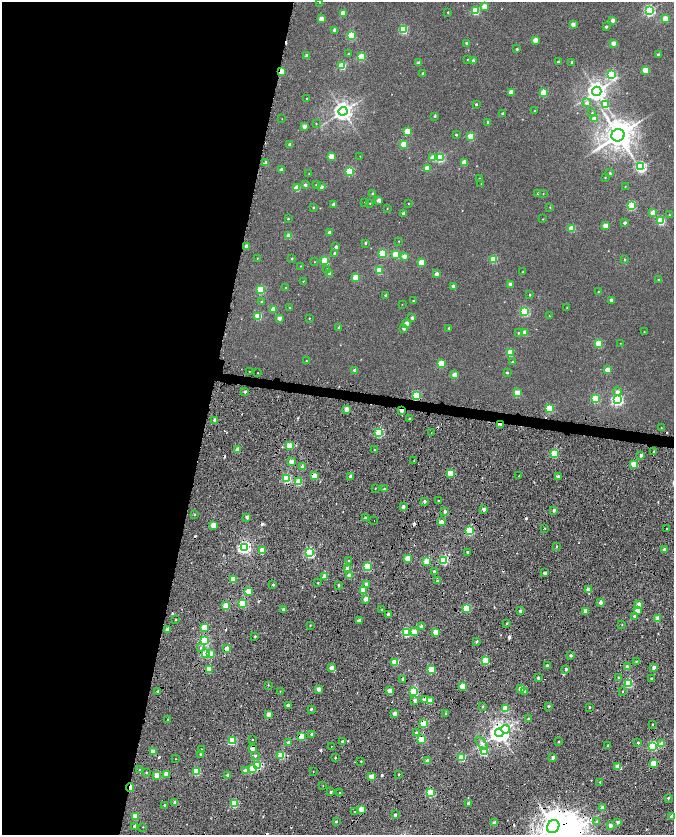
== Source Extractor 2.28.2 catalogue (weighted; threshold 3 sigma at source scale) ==
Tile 9 of 4 x 4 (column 1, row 3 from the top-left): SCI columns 5-1348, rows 1947-3611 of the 5378 x 7161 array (HDU 1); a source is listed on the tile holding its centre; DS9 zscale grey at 2 x 2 block average (1 PNG px = mean of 2 x 2 image px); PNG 676 x 837 px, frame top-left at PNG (2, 2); each listed source drawn as its Kron ellipse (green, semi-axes under 4 px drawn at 4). Shown black and unused: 34% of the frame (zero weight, under 7 of 14 exposures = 4% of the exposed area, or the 3 px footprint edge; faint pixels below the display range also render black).
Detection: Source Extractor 2.28.2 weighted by HDU 2 'WHT'; one run over the whole footprint, this tile lists its part. Background -0.013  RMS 0.0053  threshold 0.0217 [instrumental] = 3 sigma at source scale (4.09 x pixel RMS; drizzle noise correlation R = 1.36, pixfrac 0.8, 0.0396/0.0396 arcsec/px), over >= 5 px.
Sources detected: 421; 1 inside a brighter object's white glare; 41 cosmic-ray / hot-pixel residue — neither listed nor drawn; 1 coinciding with a brighter row at this scale — not listed separately; the other 378 listed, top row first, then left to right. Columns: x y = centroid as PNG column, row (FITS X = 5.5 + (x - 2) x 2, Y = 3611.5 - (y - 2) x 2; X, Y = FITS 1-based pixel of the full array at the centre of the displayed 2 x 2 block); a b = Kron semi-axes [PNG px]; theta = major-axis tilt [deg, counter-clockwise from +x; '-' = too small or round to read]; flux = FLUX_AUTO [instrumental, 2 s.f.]
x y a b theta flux
320 2 2 2 - 0.28
484 6 3 2 - 12
476 11 3 3 - 55
649 11 3 3 - 140
448 12 2 2 - 0.68
343 13 3 3 - 22
321 19 3 2 - 12
665 19 3 3 - 23
612 20 2 2 - 8.2
573 24 2 2 - 9.8
606 27 2 2 - 2
335 30 2 2 - 6.9
404 30 3 3 - 68
351 35 3 3 - 62
535 40 3 2 - 13
467 43 2 2 - 6.8
613 43 2 2 - 9.7
517 49 2 2 - 1.4
349 54 2 2 - 0.89
658 55 2 2 - 3.3
307 56 2 2 - 6.5
361 57 3 3 - 40
467 59 2 2 - 0.51
473 61 2 2 - 6.1
558 62 2 2 - 1.7
572 62 2 2 - 1.4
419 63 2 2 - 5.8
342 66 3 3 - 42
645 70 3 3 - 26
281 71 3 2 - 18
423 73 2 2 - 2
611 75 3 3 - 85
597 91 4 4 - 620
511 92 3 3 - 15
543 93 3 3 - 25
307 99 2 2 - 0.71
587 103 3 3 - 5.2
476 104 2 2 - 1.4
605 105 3 3 - 21
534 110 2 2 - 0.58
343 111 4 4 - 620
503 113 3 2 - 1.4
592 113 3 3 - 0.91
435 116 4 2 - 1.2
282 119 2 2 - 0.29
594 119 2 2 - 12
488 122 3 2 - 1.6
316 123 2 2 - 0.47
304 126 2 2 - 6.6
407 131 3 3 - 30
456 135 2 2 - 1.2
618 135 6 6 - 1700
471 136 3 3 - 36
290 144 3 2 - 3.7
404 144 3 3 - 32
331 156 3 3 - 18
360 156 2 2 - 0.34
433 158 3 3 - 15
440 158 3 3 - 83
266 163 2 2 - 9.3
464 163 3 2 - 14
641 167 3 3 - 150
427 168 3 3 - 15
281 170 2 2 - 7.2
350 171 3 3 - 64
609 173 3 3 - 0.79
309 174 2 2 - 0.56
605 177 2 2 - 0.58
479 179 2 2 - 1.5
316 184 3 2 - 0.71
481 184 2 2 - 0.38
305 185 2 2 - 3.4
321 187 2 2 - 5.2
625 187 3 2 - 0.47
297 188 3 3 - 22
538 193 2 2 - 1.7
543 193 3 2 - 0.48
373 194 2 2 - 3.5
379 200 2 2 - 8.3
365 202 2 2 - 0.71
370 203 2 2 - 0.38
408 204 2 2 - 0.46
334 205 2 2 - 6
631 206 3 3 - 69
313 207 3 2 - 0.89
550 207 3 2 - 0.51
387 208 3 2 - 0.47
404 213 2 2 - 4.7
653 213 3 3 - 16
669 215 3 2 - 0.63
288 219 2 2 - 0.94
543 219 2 2 - 0.46
661 221 3 3 - 58
625 223 2 2 - 3.3
605 226 2 2 - 14
572 228 3 3 - 31
329 232 2 2 - 3
289 236 3 3 - 13
399 241 3 2 - 0.37
365 243 3 2 - 1.3
247 246 2 2 - 10
336 247 2 2 - 3.7
334 253 3 2 - 2
382 253 3 3 - 50
396 254 3 3 - 44
404 256 2 2 - 8.8
257 258 2 2 - 0.43
292 259 2 2 - 0.86
494 259 3 3 - 45
624 260 3 3 - 0.88
325 261 3 3 - 50
314 262 2 2 - 0.32
421 262 3 3 - 25
301 266 3 2 - 0.53
327 270 3 3 - 2.7
379 270 3 3 - 31
522 272 2 2 - 0.48
330 274 2 2 - 5.8
436 274 2 2 - 7
356 278 3 3 - 28
658 280 2 2 - 1.2
303 281 2 2 - 0.5
510 284 2 2 - 7.4
453 286 2 2 - 5
286 288 2 2 - 1
261 290 3 3 - 58
598 292 2 2 - 0.63
385 295 3 2 - 1.3
530 295 3 2 - 1
611 300 2 2 - 5.4
413 301 2 2 - 0.78
261 302 3 2 - 1.4
402 304 2 2 - 0.31
290 307 2 2 - 0.87
567 308 2 2 - 0.67
273 310 3 3 - 13
525 311 3 3 - 87
258 316 3 3 - 41
549 316 2 2 - 0.48
279 318 2 2 - 6.1
309 318 2 2 - 0.55
412 318 2 2 - 4
407 323 2 2 - 8.9
339 327 3 2 - 3
404 328 3 2 - 2.9
449 328 3 2 - 1.1
644 332 2 2 - 0.48
518 333 3 2 - 0.85
524 333 3 2 - 17
620 343 2 2 - 0.27
599 344 3 3 - 43
510 353 3 3 - 34
306 361 2 2 - 0.63
513 362 2 2 - 3.7
441 364 3 3 - 35
608 370 3 3 - 19
249 371 2 2 - 0.34
355 371 2 2 - 6.7
258 373 2 2 - 0.38
507 373 3 2 - 1.1
455 375 3 2 - 13
245 392 3 2 - 2.3
617 392 4 3 - 3.9
517 393 3 3 - 28
416 395 3 3 - 67
595 399 3 3 - 59
617 400 3 3 - 180
549 408 3 3 - 48
347 409 2 2 - 11
402 411 3 2 - 8.6
409 419 3 2 - 0.92
215 420 3 2 - 4
500 424 3 2 - 5.1
661 427 2 2 - 0.41
379 433 3 3 - 60
431 433 2 2 - 0.32
289 445 3 2 - 19
238 449 3 2 - 12
374 449 2 2 - 0.74
654 451 4 3 - 1.2
554 454 3 3 - 59
641 455 2 2 - 3.3
414 461 3 2 - 0.39
291 462 2 2 - 12
634 464 3 2 - 24
302 467 3 2 - 3.9
450 473 3 3 - 35
314 476 3 3 - 22
350 476 2 2 - 4.7
519 476 2 2 - 0.58
558 477 2 2 - 8.3
287 478 3 3 - 84
299 482 3 3 - 34
375 488 2 2 - 0.47
384 489 3 2 - 1.1
424 501 3 3 - 2.4
438 501 2 2 - 1.3
403 507 2 2 - 5.8
484 509 2 2 - 6.1
554 510 2 2 - 3
445 511 2 2 - 3.7
195 514 3 2 - 0.52
247 517 2 2 - 7.3
366 518 2 2 - 6.1
374 521 2 2 - 0.65
441 522 2 2 - 12
213 525 3 2 - 18
545 528 3 2 - 0.53
667 528 2 2 - 0.42
469 531 3 3 - 82
556 546 2 2 - 1.2
244 547 3 3 - 230
664 549 2 2 - 4.3
262 551 3 3 - 28
468 552 3 2 - 2.3
310 553 3 3 - 120
408 558 2 2 - 24
444 560 3 3 - 84
349 561 2 2 - 1.9
427 561 3 3 - 36
367 567 3 3 - 55
347 569 2 2 - 15
434 572 2 2 - 2.8
544 573 2 2 - 5.5
325 576 2 2 - 9.6
350 576 3 2 - 14
233 579 3 2 - 26
437 581 3 2 - 1.7
318 583 2 2 - 0.69
366 584 3 3 - 4.7
273 585 2 2 - 1.1
338 585 2 2 - 1.8
588 589 2 2 - 10
363 590 3 3 - 29
248 591 4 3 - 17
365 599 2 2 - 11
600 602 2 2 - 7.7
242 603 3 3 - 51
639 604 2 2 - 7.9
226 606 3 3 - 28
467 608 3 3 - 53
283 609 3 2 - 1.6
382 610 2 2 - 1.2
520 611 2 2 - 3.1
586 611 2 2 - 11
637 611 2 2 - 12
388 614 2 2 - 4.4
635 616 3 2 - 4.7
657 618 2 2 - 18
175 620 3 2 - 0.66
359 621 2 2 - 8.5
507 623 3 2 - 0.8
310 625 3 2 - 0.61
622 625 3 2 - 0.43
422 626 2 2 - 7.2
204 628 3 3 - 36
167 630 2 2 - 8.1
406 632 3 3 - 81
414 632 3 3 - 13
436 632 3 2 - 24
255 636 2 2 - 1.3
204 641 3 3 - 78
477 641 3 2 - 2
201 648 4 3 - 1.6
227 649 2 2 - 13
210 653 3 3 - 8
206 654 3 3 - 43
571 655 2 2 - 2.5
485 661 3 3 - 45
636 661 3 2 - 0.92
395 662 3 3 - 42
547 666 2 2 - 2.9
627 667 3 2 - 7.4
654 667 2 2 - 7.3
332 668 3 3 - 14
209 669 3 3 - 35
566 669 2 2 - 2.4
431 670 3 3 - 37
538 678 2 2 - 3
618 678 2 2 - 1.4
403 679 2 2 - 3.9
652 679 2 2 - 2.4
628 683 3 3 - 89
268 685 3 2 - 0.54
463 686 3 2 - 24
319 689 2 2 - 12
521 689 3 2 - 15
158 691 3 3 - 0.98
280 691 2 2 - 0.34
390 691 2 2 - 15
414 691 3 3 - 73
525 691 3 3 - 1.8
623 691 2 2 - 0.71
415 700 3 2 - 4.5
424 700 3 3 - 7.3
430 701 3 3 - 22
288 705 2 2 - 4.1
549 706 2 2 - 1.8
483 707 3 2 - 0.95
590 707 2 2 - 0.88
311 709 3 2 - 2.1
506 709 3 3 - 31
395 714 2 2 - 9.6
446 714 2 2 - 1.2
269 715 3 2 - 16
168 719 2 2 - 0.83
528 719 2 2 - 1.4
424 723 3 3 - 50
653 724 2 2 - 0.71
506 729 4 4 - 14
417 733 2 2 - 3.6
499 733 4 4 - 740
311 734 3 3 - 2.2
301 736 3 3 - 30
421 739 3 3 - 40
252 740 2 2 - 0.62
232 741 3 3 - 64
343 741 2 2 - 3.6
559 742 2 2 - 1
288 743 2 2 - 6.8
481 743 7 3 -49 3
638 743 2 2 - 1.3
662 744 3 2 - 13
608 746 2 2 - 2.1
653 746 3 3 - 85
331 747 2 2 - 0.82
253 748 3 2 - 11
202 749 2 2 - 0.63
153 751 3 2 - 16
484 752 3 3 - 47
201 754 2 2 - 3.3
281 755 3 3 - 51
255 756 3 3 - 1.7
553 757 2 2 - 7.4
335 758 2 2 - 1.2
462 758 3 3 - 36
175 759 2 2 - 0.34
361 761 2 2 - 0.65
427 761 2 2 - 9.8
654 763 3 3 - 31
258 766 3 3 - 67
618 766 2 2 - 14
252 768 3 3 - 20
139 770 3 2 - 0.82
196 771 3 3 - 57
245 771 3 2 - 11
146 772 2 2 - 0.69
313 772 2 2 - 0.38
166 774 3 2 - 16
399 774 2 2 - 0.71
227 775 2 2 - 2.9
157 776 3 3 - 25
371 777 2 2 - 18
600 782 2 2 - 0.85
323 786 2 2 - 0.44
130 787 4 2 - 17
331 792 2 2 - 2.3
339 793 2 2 - 0.71
430 793 3 3 - 79
668 798 2 2 - 2.2
175 802 3 3 - 3.9
468 803 2 2 - 4.4
234 804 3 3 - 41
164 805 2 2 - 1.7
603 808 2 2 - 9.4
361 809 2 2 - 17
355 811 2 2 - 1.3
395 815 2 2 - 3
135 816 3 3 - 29
671 816 2 2 - 3.9
336 821 2 2 - 1.8
597 821 3 3 - 2.2
618 822 2 2 - 4.5
495 823 2 2 - 12
610 825 2 2 - 9.1
135 826 3 2 - 4.1
143 827 2 2 - 0.38
553 827 7 6 - 1600
Overlapping masked pixels (flux is a lower limit): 27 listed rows (the first 20) at x y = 281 71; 416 395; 402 411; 500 424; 379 433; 289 445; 554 454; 314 476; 244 547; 444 560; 366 584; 388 614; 227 649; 210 653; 206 654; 485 661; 395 662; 403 679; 424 723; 499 733
Isophote crosses this tile's border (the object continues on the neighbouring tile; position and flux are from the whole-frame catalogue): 2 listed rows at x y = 320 2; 553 827